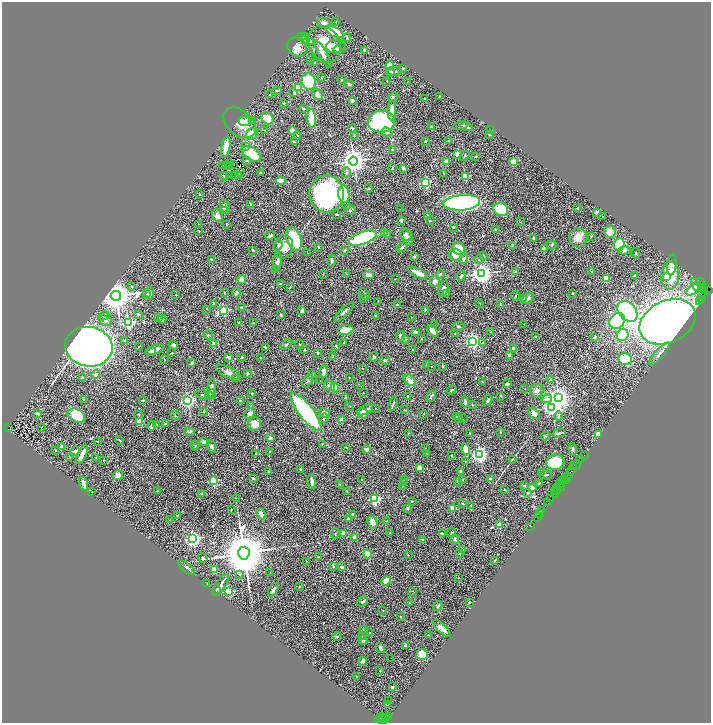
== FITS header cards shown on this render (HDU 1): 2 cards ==
NAXIS1  =                 1417
NAXIS2  =                 1442

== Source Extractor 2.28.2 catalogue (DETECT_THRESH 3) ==
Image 1417 x 1442 px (HDU 1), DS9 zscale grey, zoomed out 1/2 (1 PNG px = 2 x 2 image px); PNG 713 x 725 px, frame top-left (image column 1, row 1442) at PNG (2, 2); each listed source drawn as its Kron ellipse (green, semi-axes under 4 px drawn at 4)
Background 0.84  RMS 0.051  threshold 0.153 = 3 sigma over >= 5 px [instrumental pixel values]
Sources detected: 565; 60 cannot appear on this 1/2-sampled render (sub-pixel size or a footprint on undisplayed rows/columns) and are neither listed nor drawn; of the other 505, the 500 brightest by FLUX_AUTO listed and drawn (5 fainter detections omitted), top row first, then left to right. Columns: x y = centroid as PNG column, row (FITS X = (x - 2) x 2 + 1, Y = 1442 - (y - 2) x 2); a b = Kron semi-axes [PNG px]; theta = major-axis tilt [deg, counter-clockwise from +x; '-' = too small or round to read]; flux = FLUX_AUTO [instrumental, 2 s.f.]
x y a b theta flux
336 21 2 2 - 3.9
324 23 7 5 -21 42
335 32 10 4 -25 580
302 37 2 1 - 4.7
305 37 3 2 - 8
347 37 4 2 - 9.5
306 40 2 2 - 4.1
310 42 3 2 - 17
325 44 19 15 -60 280
297 47 10 9 - 71
336 47 10 6 -4 70
338 49 4 4 - 19
364 50 2 2 - 25
323 54 15 4 -62 55
310 59 2 1 - 2.9
315 63 3 3 - 9.6
389 65 5 4 - 78
403 68 3 2 - 6.3
394 71 8 3 -2 23
390 73 4 3 - 30
321 78 2 2 - 7.5
341 80 3 2 - 7
309 81 8 7 - 280
387 81 2 2 - 5.7
407 82 2 1 - 2.2
349 84 4 3 - 23
298 87 3 3 - 390
277 90 5 3 - 10
294 92 3 3 - 10
270 95 3 2 - 4.3
317 95 6 4 -50 65
440 96 2 1 - 3.3
393 97 5 3 - 9.5
425 99 3 2 - 8.2
352 101 3 3 - 25
284 103 2 2 - 12
303 109 3 2 - 10
392 111 9 3 88 100
268 118 7 5 -46 150
312 119 9 3 -84 320
252 120 4 3 - 9.4
245 121 6 5 - 26
381 122 13 11 3 1500
240 123 18 12 -40 150
460 126 7 3 13 16
431 127 3 3 - 8.4
466 127 6 2 -24 24
352 129 4 3 - 7.9
265 130 3 2 - 4.1
490 130 2 1 - 2.7
292 131 2 2 - 140
387 132 5 3 - 31
252 134 6 5 - 150
297 135 3 2 - 5.7
354 135 3 2 - 6.1
489 135 2 2 - 8.5
425 141 3 2 - 4.1
448 141 3 2 - 4.7
294 142 3 2 - 7.3
246 146 4 3 - 14
226 147 11 4 80 66
393 150 3 2 - 11
251 154 11 6 -33 270
458 154 4 3 - 86
465 156 5 3 - 10
476 157 3 2 - 6.8
246 161 3 2 - 6.8
353 161 4 4 - 11000
446 161 2 2 - 140
514 162 4 3 - 96
229 163 3 1 - 5.8
234 164 2 1 - 2.3
223 166 3 1 - 2
227 166 3 1 - 5
228 166 2 1 - 5.5
392 167 3 2 - 4.8
403 168 3 2 - 20
240 173 2 2 - 16
261 173 3 3 - 12
346 173 5 4 - 17
443 173 4 2 - 6.2
230 175 2 2 - 2.1
223 176 2 1 - 3.8
234 176 3 2 - 3.2
238 176 2 1 - 7.4
465 176 3 2 - 340
225 177 2 1 - 5.6
281 181 5 3 - 66
426 183 3 3 - 900
369 189 3 2 - 11
199 194 2 2 - 5
326 194 18 17 - 1600
344 194 9 5 -82 530
462 203 18 7 5 2200
250 204 2 2 - 5.5
347 206 2 2 - 5.9
225 207 7 4 -66 23
577 208 2 2 - 10
400 209 3 1 - 3.6
501 209 7 6 - 270
350 210 5 4 - 18
224 211 3 2 - 6.3
597 212 3 2 - 19
337 214 3 3 - 7.7
428 215 2 2 - 7.1
217 216 6 5 - 54
603 216 2 2 - 5.4
401 220 4 3 - 22
430 221 3 2 - 4.2
520 222 2 2 - 3.5
198 224 2 2 - 2.7
227 224 2 2 - 13
453 227 3 2 - 7.7
496 230 3 3 - 14
199 231 2 1 - 3.7
610 232 6 5 - 92
385 233 4 3 - 11
270 235 5 2 - 31
387 235 2 2 - 58
406 235 6 5 - 32
407 237 9 5 -65 44
591 237 4 1 - 5.4
363 238 14 6 20 730
534 238 3 2 - 18
578 238 9 9 - 95
294 239 12 7 -69 450
619 244 6 5 - 700
278 245 5 3 - 14
513 245 4 3 - 14
552 245 5 2 - 8.9
284 247 12 9 79 120
318 247 2 2 - 27
402 247 6 2 36 16
459 248 6 6 - 130
544 249 2 2 - 120
252 250 3 3 - 9.6
344 250 3 2 - 8.3
624 250 6 4 5 25
307 253 2 1 - 3
636 253 5 2 - 6
455 255 6 6 - 120
414 256 2 2 - 30
483 256 3 2 - 6.5
464 259 5 3 - 30
479 259 5 3 - 12
212 260 2 2 - 15
278 261 9 3 85 26
332 261 6 3 79 17
672 265 10 4 83 29
276 270 3 2 - 5.9
592 271 3 2 - 5.9
516 272 3 2 - 31
418 273 10 3 -25 100
481 273 4 4 - 6200
323 274 2 2 - 5.8
346 274 2 2 - 3.1
440 274 4 2 - 17
369 275 5 3 - 32
635 275 3 2 - 17
461 276 5 2 - 16
666 276 4 3 - 29
670 276 14 9 88 270
395 279 2 1 - 3.2
606 279 4 4 - 140
242 280 4 4 - 58
435 282 6 5 - 42
695 282 3 2 - 50
700 283 5 2 - 95
280 284 2 2 - 5.9
702 285 3 2 - 120
131 286 3 2 - 6.2
697 286 5 4 - 79
290 287 4 2 - 4.7
702 288 3 2 - 84
443 289 8 4 72 38
704 289 4 2 - 110
693 290 7 4 38 400
705 291 3 1 - 98
708 291 2 2 - 94
146 293 3 2 - 11
225 293 2 2 - 4.2
236 293 4 3 - 22
701 293 4 2 - 130
150 294 6 4 86 28
364 294 6 3 -51 11
446 294 4 3 - 6.8
572 294 2 2 - 3.8
176 295 2 2 - 5.8
116 296 5 5 - 21000
515 296 4 2 - 5.7
363 298 4 3 - 9.2
523 299 3 3 - 30
528 299 7 4 36 23
702 300 2 1 - 74
378 301 2 1 - 2.3
700 302 2 1 - 18
480 303 2 2 - 3.4
213 304 4 3 - 8.5
500 304 3 2 - 10
397 305 3 2 - 5.9
241 307 2 2 - 6.3
206 309 2 2 - 3.4
224 310 4 3 - 660
425 310 4 2 - 5.2
302 311 3 2 - 21
627 311 12 8 -48 1400
344 312 13 3 44 25
138 315 4 3 - 17
281 315 3 2 - 12
104 316 5 4 - 21
376 316 2 2 - 10
159 317 3 2 - 5.5
411 317 2 1 - 2.5
162 319 4 3 - 27
105 321 7 4 -25 32
617 321 8 7 - 1200
253 322 3 2 - 6.7
667 322 29 21 26 5500
128 323 3 3 - 1400
238 323 2 2 - 12
435 325 2 2 - 3.7
524 325 2 1 - 2.3
458 326 6 3 9 10
345 330 8 4 6 180
433 331 6 3 -49 98
416 332 4 3 - 20
491 332 3 2 - 5.1
455 334 2 2 - 4.8
208 335 5 3 - 9.4
623 335 6 5 - 400
401 336 5 4 - 53
536 337 4 3 - 9.8
595 337 2 2 - 33
406 339 3 3 - 12
421 339 2 2 - 5.8
125 340 4 3 - 10
473 341 4 3 - 3000
344 343 3 2 - 5.9
483 343 4 3 - 8.3
214 344 2 2 - 110
286 344 7 3 32 11
300 344 4 2 - 6.5
174 345 5 4 - 21
139 346 2 2 - 5.9
336 346 4 2 - 7.8
89 347 24 20 -9 10000
266 347 3 2 - 11
513 348 4 3 - 15
413 349 2 2 - 7.8
155 350 9 3 21 56
304 350 2 2 - 42
151 352 5 3 - 14
172 353 2 2 - 5.5
318 353 2 2 - 8.8
659 354 14 4 47 38
509 355 4 3 - 24
229 357 4 3 - 25
242 357 3 3 - 11
333 357 3 2 - 8
374 357 5 3 - 14
260 358 2 2 - 2.8
625 359 6 6 - 310
165 360 2 1 - 3.3
385 360 5 3 - 15
192 363 3 3 - 12
426 365 3 2 - 5.4
431 366 2 2 - 4.2
442 366 3 2 - 6.8
363 368 2 1 - 3
229 372 13 5 -25 52
324 372 6 3 90 47
247 373 2 2 - 62
96 375 4 3 - 32
312 375 4 3 - 17
82 377 4 3 - 10
236 378 4 3 - 15
350 378 2 2 - 8
410 380 7 4 -43 53
550 380 4 3 - 9.2
308 381 7 3 59 12
320 381 2 1 - 3.1
482 382 2 2 - 3.8
507 384 4 2 - 14
330 386 6 4 -36 36
361 386 2 2 - 3.8
211 388 9 4 83 47
335 388 4 3 - 140
525 389 2 1 - 5.5
452 390 5 2 - 9.2
537 391 6 6 - 40
252 393 2 2 - 20
363 393 2 2 - 7.5
210 394 5 3 - 18
205 395 10 4 -10 43
408 396 3 2 - 9.9
431 396 6 3 62 15
501 396 2 2 - 7.9
346 398 3 2 - 9
558 398 4 4 - 7300
83 399 4 3 - 11
547 399 5 4 - 34
143 400 2 2 - 10
188 401 3 3 - 2400
240 401 4 2 - 6.7
488 401 6 3 57 15
465 402 5 3 - 30
393 404 7 2 70 16
251 405 3 3 - 7.5
472 405 3 2 - 5.9
350 406 3 2 - 3.8
552 407 4 4 - 4200
375 408 2 1 - 3
365 410 8 4 24 41
404 410 3 2 - 4.8
203 411 2 2 - 25
306 412 23 7 -52 1000
249 413 6 4 43 30
324 413 5 3 - 49
363 413 6 5 - 56
534 413 7 4 -45 45
37 414 3 2 - 12
138 414 3 2 - 4.2
424 414 3 2 - 4
175 415 5 2 - 6.8
77 416 9 6 -26 280
456 416 2 2 - 8.6
558 416 5 2 - 12
324 418 5 3 - 19
458 418 2 2 - 6.1
342 419 2 2 - 94
463 419 2 1 - 9.6
140 421 2 2 - 280
156 424 3 2 - 5.2
165 424 3 2 - 9.6
254 424 7 6 - 61
152 426 5 3 - 39
9 427 3 3 - 210
41 427 2 1 - 2.6
189 432 5 4 - 12
501 432 3 3 - 5.7
408 433 2 2 - 6.1
470 433 2 2 - 5
559 433 6 3 14 20
598 435 4 3 - 98
545 436 4 3 - 8.3
270 438 2 2 - 120
120 440 4 2 - 6.7
98 442 2 1 - 8.8
204 442 3 3 - 35
322 444 2 2 - 9.7
195 445 4 2 - 11
61 446 3 2 - 23
212 446 6 4 -81 26
346 447 3 2 - 4.2
196 448 3 2 - 9.2
425 448 2 2 - 8.6
366 449 2 2 - 70
466 449 6 3 -74 87
573 449 6 3 -80 11
55 450 2 2 - 4.2
75 451 5 2 - 23
270 451 2 2 - 8.4
256 453 3 2 - 7.6
426 453 4 2 - 7.5
480 454 4 3 - 2900
82 455 10 3 64 89
584 455 2 1 - 19
451 456 3 2 - 5.5
70 458 3 2 - 4.7
96 458 3 2 - 4.4
512 459 3 2 - 3.7
580 459 3 1 - 110
104 460 2 2 - 2.9
465 461 3 2 - 4.8
555 462 9 7 13 240
574 465 2 2 - 32
577 465 5 2 - 110
419 468 3 3 - 53
301 469 3 2 - 18
269 471 3 2 - 10
460 471 3 3 - 12
571 471 2 1 - 34
541 472 2 2 - 4.5
570 472 3 1 - 26
118 475 5 5 - 49
546 475 6 2 13 9.7
567 477 2 1 - 25
253 478 4 2 - 7.9
490 478 3 2 - 13
361 479 3 2 - 3.1
404 479 4 3 - 12
463 479 2 2 - 5
566 479 2 1 - 57
565 480 4 2 - 84
213 481 3 3 - 570
312 481 7 3 -80 32
458 481 3 3 - 18
562 481 3 2 - 190
404 482 2 2 - 26
539 483 3 2 - 9.5
559 483 3 1 - 34
83 484 7 2 -75 50
340 484 2 2 - 4.6
524 486 3 2 - 8.3
561 486 4 1 - 120
402 487 2 2 - 3
532 488 4 3 - 32
557 488 3 2 - 36
504 490 2 2 - 4.3
557 490 2 1 - 33
157 491 3 2 - 6.2
347 491 2 1 - 2.9
92 492 2 2 - 3.3
555 492 3 1 - 71
202 493 3 2 - 5.5
528 493 3 2 - 6.5
555 494 2 1 - 44
236 498 2 1 - 2.8
375 499 3 3 - 1100
550 499 3 1 - 30
412 501 3 2 - 5.6
462 503 4 3 - 8.3
547 503 4 2 - 77
471 505 2 2 - 3.6
408 508 2 2 - 50
453 508 2 2 - 250
231 510 2 1 - 4.6
542 511 3 1 - 70
261 514 5 3 - 41
353 514 4 3 - 15
540 514 3 1 - 27
177 515 4 2 - 6
537 517 2 1 - 33
170 519 2 1 - 2.3
348 519 4 3 - 15
387 521 2 2 - 4.6
372 522 6 4 -70 51
499 525 2 2 - 230
531 526 3 1 - 14
390 532 2 1 - 2.9
344 533 2 2 - 140
451 533 4 2 - 7.8
335 534 5 2 - 6.8
442 534 3 2 - 8.9
355 538 3 3 - 57
193 539 4 3 - 3400
423 539 3 2 - 10
455 539 4 4 - 13
463 550 2 1 - 2.4
244 553 6 6 - 61000
459 553 3 2 - 4.6
368 554 5 3 - 110
408 555 2 2 - 4.1
319 557 3 2 - 7.2
203 558 5 3 - 21
495 560 3 2 - 6.6
306 561 2 2 - 3.4
333 566 3 2 - 7.4
342 567 3 2 - 22
187 568 10 3 -40 23
214 570 4 3 - 130
270 572 2 1 - 3.7
240 574 4 3 - 12
459 578 3 2 - 3.6
386 581 5 3 - 180
207 584 2 1 - 8.4
221 585 13 5 56 36
300 586 2 2 - 12
216 590 4 2 - 11
273 590 8 3 58 26
229 591 3 3 - 630
412 591 3 2 - 4.7
362 601 5 3 - 18
409 602 4 3 - 8.9
470 602 2 2 - 7.1
438 606 5 2 - 11
383 610 2 2 - 3.8
400 617 2 2 - 10
442 628 11 4 -44 52
363 629 2 2 - 4.1
369 632 2 2 - 14
428 635 3 2 - 4.8
337 636 5 3 - 10
363 636 2 2 - 4.3
363 640 5 4 - 22
405 645 4 2 - 20
380 648 5 3 - 18
422 655 6 5 - 160
391 658 2 1 - 4.3
362 661 4 2 - 21
380 671 2 1 - 3.8
356 676 2 1 - 3.7
392 687 2 2 - 30
388 701 2 1 - 7.4
387 704 2 2 - 13
389 717 2 2 - 91
380 718 6 3 33 110
386 718 2 1 - 340
384 719 5 2 - 220
382 720 2 2 - 100
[5 fainter detections neither listed nor drawn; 60 sub-pixel or undisplayed-footprint detections neither listed nor drawn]